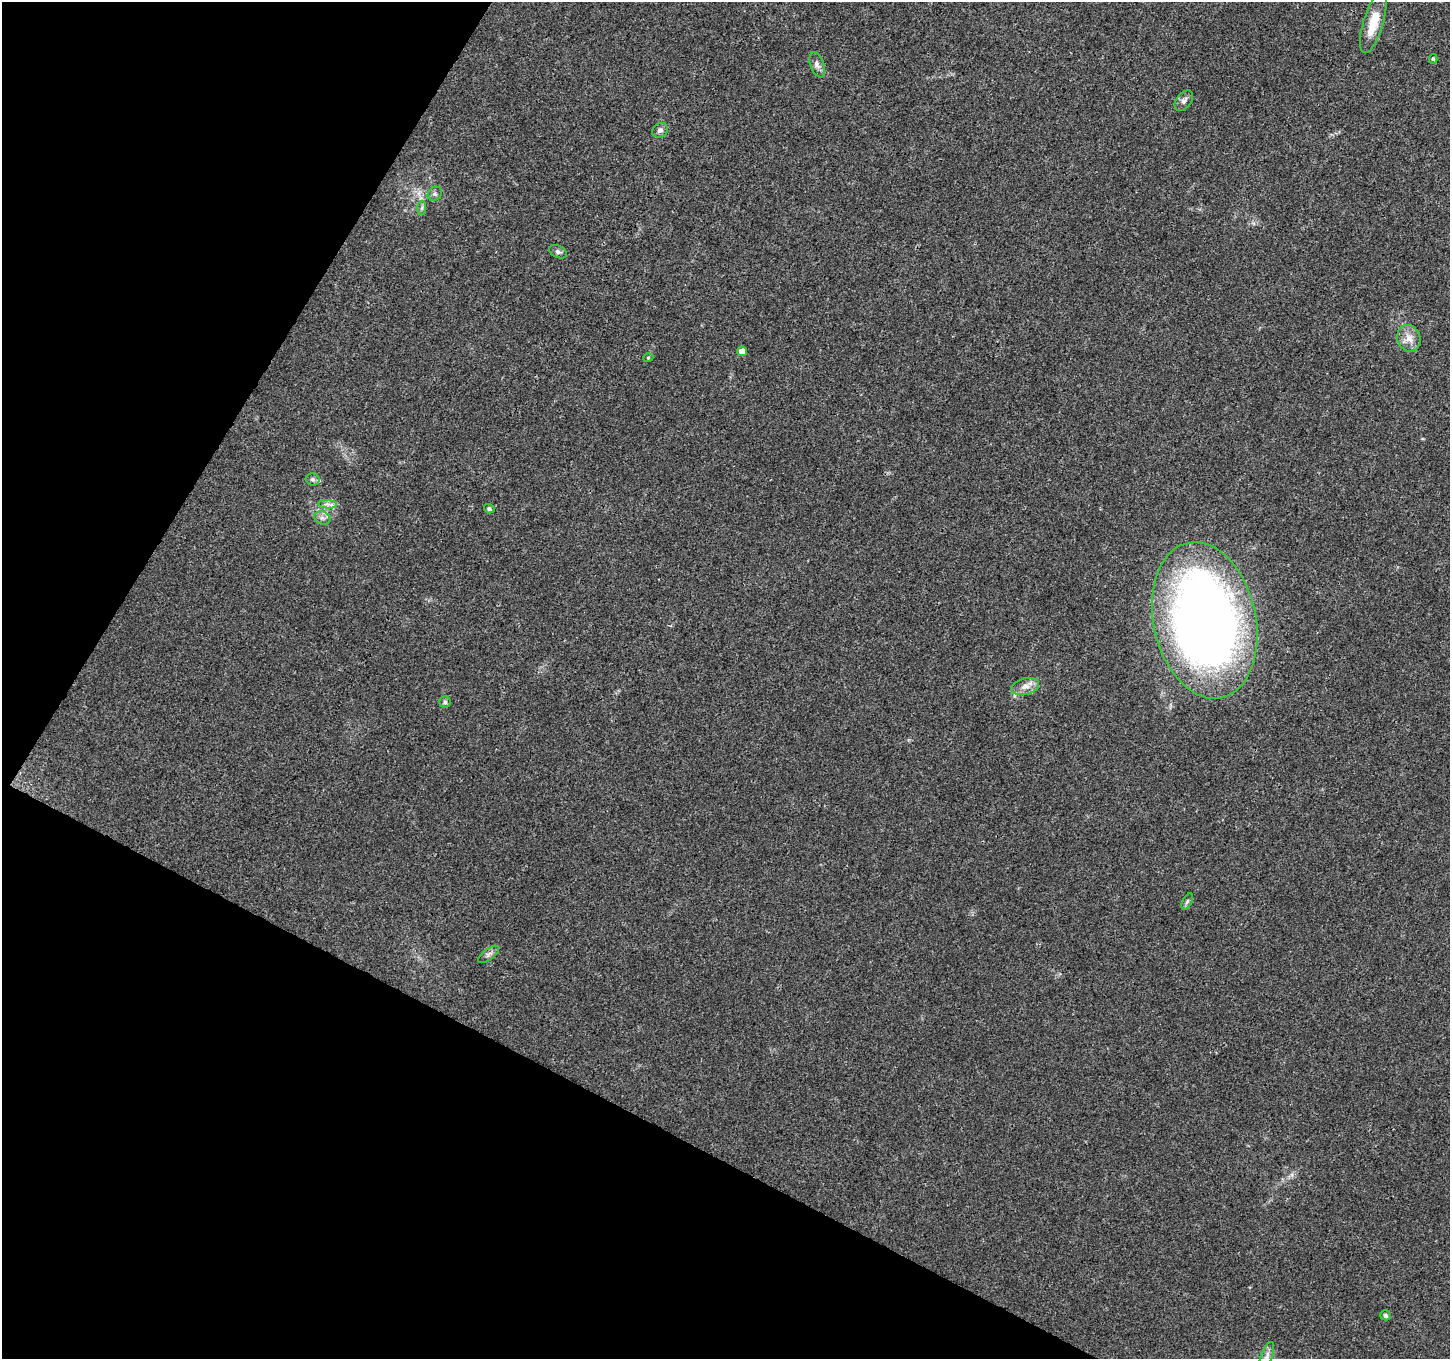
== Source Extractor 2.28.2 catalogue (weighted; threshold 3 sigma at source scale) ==
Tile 9 of 4 x 4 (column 1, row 3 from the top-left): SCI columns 1-1448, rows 1555-2911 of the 5799 x 5887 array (HDU 1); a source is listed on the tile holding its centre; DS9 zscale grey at full resolution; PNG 1452 x 1361 px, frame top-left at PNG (2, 2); each listed source drawn as its Kron ellipse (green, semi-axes under 4 px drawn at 4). Shown black and unused: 26% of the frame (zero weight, under 3 of 4 exposures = <1% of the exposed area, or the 3 px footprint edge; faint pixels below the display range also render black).
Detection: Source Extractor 2.28.2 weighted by HDU 2 'WHT'; one run over the whole footprint, this tile lists its part. Background 0.0214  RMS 0.0028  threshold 0.0128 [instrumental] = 3 sigma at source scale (4.5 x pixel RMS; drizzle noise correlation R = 1.50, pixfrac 1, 0.0396/0.0396 arcsec/px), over >= 5 px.
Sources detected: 23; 1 inside a brighter listed object's ellipse — not listed separately; the other 22 listed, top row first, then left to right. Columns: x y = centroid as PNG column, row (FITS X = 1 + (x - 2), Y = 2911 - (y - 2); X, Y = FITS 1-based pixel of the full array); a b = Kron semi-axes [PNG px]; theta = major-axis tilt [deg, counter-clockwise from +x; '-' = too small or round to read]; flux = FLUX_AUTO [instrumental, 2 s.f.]
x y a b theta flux
1373 23 32 10 73 7
1433 59 5 4 - 0.4
817 65 13 7 -71 1.4
1184 101 11 7 52 1.2
660 130 8 7 - 1.1
435 194 8 6 44 0.81
422 208 7 4 88 0.56
558 252 9 6 -25 0.85
1409 338 13 11 -69 2.9
742 351 5 5 - 2.9
648 358 5 3 - 0.26
313 479 7 6 - 0.69
328 504 9 4 -5 0.84
489 509 5 4 - 0.59
322 518 8 6 -20 1
1205 620 79 51 -78 290
1025 686 14 8 14 2.2
445 702 6 5 - 0.51
1187 902 9 4 63 0.6
489 954 12 5 38 0.98
1385 1315 5 5 - 0.6
1267 1356 15 5 69 1.3
Isophote crosses this tile's border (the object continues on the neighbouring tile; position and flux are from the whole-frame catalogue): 1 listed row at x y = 1267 1356